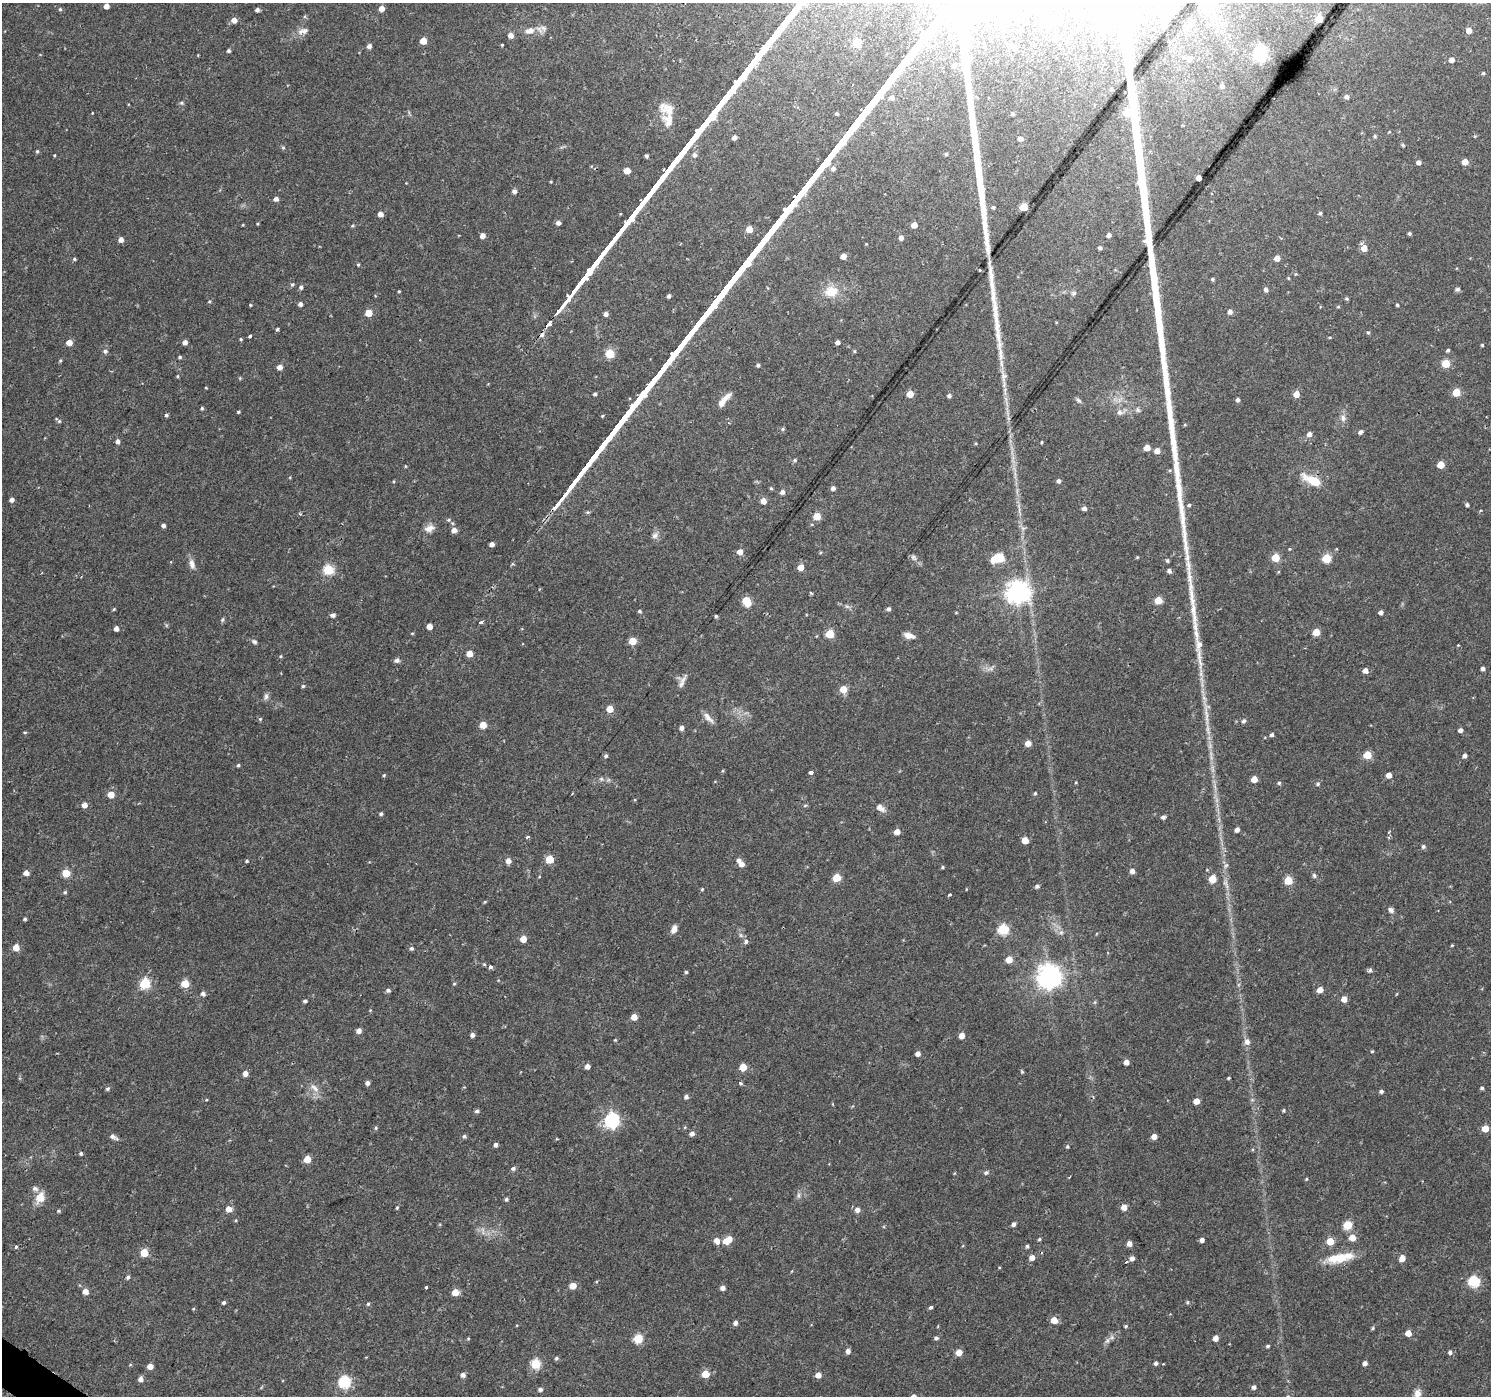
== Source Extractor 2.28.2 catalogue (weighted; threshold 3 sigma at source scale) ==
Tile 7 of 4 x 4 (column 3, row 2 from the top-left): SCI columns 2978-4466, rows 2971-4364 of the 5961 x 6007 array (HDU 1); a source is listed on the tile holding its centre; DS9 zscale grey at full resolution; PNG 1493 x 1398 px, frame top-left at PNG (2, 3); no overlay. Shown black and unused: <1% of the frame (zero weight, under 2 of 3 exposures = <1% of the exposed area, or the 3 px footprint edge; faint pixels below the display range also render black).
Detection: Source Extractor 2.28.2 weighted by HDU 2 'WHT'; one run over the whole footprint, this tile lists its part. Background 0.0257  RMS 0.0035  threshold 0.0158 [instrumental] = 3 sigma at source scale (4.5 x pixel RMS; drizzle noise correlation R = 1.50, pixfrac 1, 0.0396/0.0396 arcsec/px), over >= 5 px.
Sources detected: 383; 2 too faint to see at this stretch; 2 inside a brighter object's white glare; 1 cosmic-ray / hot-pixel residue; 1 long thin detection or spike segment (spike, bleed or trail) — not listed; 6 inside a brighter listed object's ellipse — not listed separately; the other 371 listed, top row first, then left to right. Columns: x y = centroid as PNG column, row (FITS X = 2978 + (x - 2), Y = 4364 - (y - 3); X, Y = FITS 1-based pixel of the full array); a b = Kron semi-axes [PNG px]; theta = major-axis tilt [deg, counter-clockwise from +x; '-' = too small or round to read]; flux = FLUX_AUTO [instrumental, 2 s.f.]
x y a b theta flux
106 6 4 4 - 2.7
60 9 5 4 - 0.52
381 9 4 4 - 3.2
257 10 4 4 - 1
1211 11 10 6 0 1.9
1319 19 5 5 - 10
234 20 5 5 - 2.6
1189 27 15 5 60 1.5
544 28 12 7 -21 1.6
1469 30 4 4 - 4.6
305 31 11 9 3 1.9
530 31 13 8 10 3
511 35 5 5 - 2.1
1055 38 5 5 - 1.2
423 41 5 5 - 5.7
857 43 5 5 - 13
502 45 3 2 - 0.31
369 46 4 4 - 1.5
229 51 4 4 - 0.73
1260 53 6 6 - 78
1189 58 5 5 - 1.8
1451 60 5 4 - 2.2
954 66 5 5 - 1.3
1483 73 5 4 - 0.53
1222 86 4 4 - 0.97
1111 89 5 4 - 0.63
1346 96 5 5 - 1.1
892 98 5 5 - 1.4
181 103 6 5 - 0.63
668 110 20 16 39 5.1
92 113 3 2 - 0.21
1013 114 4 4 - 0.73
1375 136 5 4 - 0.53
734 137 5 4 - 1.4
1020 139 5 5 - 1.6
1403 145 6 4 -29 0.48
283 148 6 4 -1 0.43
37 151 5 4 - 0.44
946 154 4 3 - 0.54
54 155 3 3 - 0.3
695 155 6 6 - 1.1
646 156 3 3 - 0.74
1418 162 4 4 - 1.4
1465 162 5 5 - 3.5
833 168 6 5 - 1.3
627 171 5 5 - 5.1
1199 178 4 4 - 3.4
514 191 5 5 - 1.3
276 199 5 4 - 1.4
993 207 4 4 - 0.6
1024 207 5 5 - 13
1320 213 5 4 - 0.63
380 214 5 4 - 2.2
558 223 5 4 - 1.3
243 225 4 3 - 0.26
914 225 5 4 - 3.6
352 226 5 3 - 0.37
749 229 5 4 - 5.2
1409 233 4 4 - 0.6
1109 235 4 4 - 1.3
482 236 4 4 - 2.2
901 238 5 4 - 1.6
121 240 5 4 - 2
1100 248 4 4 - 0.82
1364 248 5 5 - 3.7
843 256 5 4 - 2.5
1277 258 5 5 - 3.3
74 259 4 4 - 0.53
358 265 4 3 - 0.44
980 270 3 2 - 0.28
1296 274 5 4 - 0.36
1212 279 4 4 - 0.56
292 284 5 4 - 0.52
301 287 5 4 - 0.87
1266 289 5 4 - 1.2
1457 289 6 5 - 0.72
399 291 3 3 - 0.31
831 292 6 6 - 13
1074 293 7 7 - 0.93
669 296 4 3 - 0.88
1346 299 4 4 - 0.55
209 302 4 3 - 0.35
300 304 4 4 - 1.2
250 305 4 3 - 0.34
1397 305 4 4 - 0.5
1338 307 5 3 - 0.36
1230 312 5 4 - 1.5
369 313 5 5 - 6.4
606 314 4 4 - 1.4
548 324 8 4 51 3.8
277 329 4 3 - 0.78
1368 333 5 4 - 0.49
542 335 7 5 45 1.1
250 336 4 3 - 0.91
241 339 4 3 - 0.39
185 342 4 4 - 1.7
837 342 4 4 - 1.5
69 343 5 4 - 3.4
1482 345 3 3 - 0.45
1448 350 4 3 - 0.71
105 351 6 5 - 0.95
854 351 4 4 - 0.38
610 354 5 5 - 15
180 357 4 3 - 0.55
60 360 5 4 - 0.44
1446 363 5 5 - 11
758 365 4 3 - 0.76
280 367 5 4 - 2.3
177 376 4 4 - 0.36
240 378 4 4 - 0.34
206 388 4 2 - 0.24
1456 392 5 5 - 9.2
595 394 4 3 - 0.66
910 394 5 5 - 6.1
1296 394 5 5 - 4.4
949 396 4 4 - 1
726 397 17 6 41 2.3
1078 400 9 5 -41 0.81
1238 400 4 4 - 0.97
202 408 4 3 - 0.59
1138 410 7 6 - 0.86
238 412 3 3 - 0.52
1120 412 9 8 - 1.6
166 415 4 4 - 0.67
1343 418 10 7 -90 1.6
58 420 9 4 -41 0.6
1185 425 5 3 - 0.32
783 429 5 4 - 0.53
1360 432 5 4 - 1
1309 434 5 5 - 1.7
118 441 5 5 - 1.2
1041 442 4 3 - 0.36
1147 448 5 4 - 4
1157 451 5 4 - 3.1
795 460 6 4 16 0.61
1441 465 5 5 - 7.1
1312 480 26 10 -26 8.3
1059 481 4 4 - 1.2
771 488 4 4 - 0.51
833 488 4 4 - 1.5
782 492 5 5 - 1.4
12 500 4 4 - 1.4
763 501 5 4 - 4
1189 505 5 4 - 0.66
1467 505 4 4 - 0.89
1084 508 4 4 - 1.5
817 516 5 5 - 8.7
449 520 6 5 - 0.59
163 525 4 4 - 1.1
429 528 13 8 22 2.5
454 530 5 5 - 2.1
655 535 10 8 38 1.5
492 544 4 4 - 2.2
1290 549 4 3 - 0.35
740 552 5 5 - 3
913 557 9 6 -45 1.1
1137 557 4 3 - 0.34
999 558 13 12 - 4.8
1275 558 5 5 - 11
1326 558 5 5 - 16
1167 560 5 4 - 0.6
192 564 14 7 -83 2
801 567 5 4 - 4.8
328 570 5 5 - 26
1169 571 5 4 - 1.1
1017 592 8 8 - 260
1158 600 5 5 - 8.5
747 601 7 5 -61 13
847 606 7 4 -1 0.72
114 609 4 4 - 0.37
888 609 5 4 - 0.88
639 611 4 3 - 0.55
1381 612 4 4 - 1.2
956 613 4 3 - 0.25
333 615 5 4 - 1.1
716 616 4 3 - 0.59
222 620 7 4 81 0.59
481 622 5 3 - 1.2
429 626 4 4 - 3.3
116 628 4 4 - 1.8
1316 632 5 5 - 6.8
830 634 5 5 - 13
909 636 12 6 -15 2.2
632 641 5 5 - 8.8
254 642 7 6 - 0.77
1458 645 3 3 - 0.3
469 654 5 5 - 5.6
397 660 6 5 - 1.3
1483 669 4 4 - 1.1
1365 671 5 5 - 2.2
682 681 22 6 63 1.9
303 686 4 4 - 0.54
843 689 5 5 - 7.5
266 696 9 6 82 1.1
610 709 5 5 - 6.2
1206 713 49 8 -89 7.1
708 718 18 6 -47 2.1
1244 721 6 5 - 0.93
483 725 5 5 - 6.8
681 728 4 4 - 1.6
1460 730 4 4 - 1.3
25 732 5 3 - 0.37
1272 735 5 4 - 0.78
1028 743 5 5 - 3.5
1367 755 5 5 - 10
606 756 5 4 - 0.81
1465 756 4 4 - 1.3
238 765 4 4 - 0.54
811 772 4 3 - 3.4
384 775 5 4 - 0.4
1389 775 4 4 - 3
601 779 6 5 - 0.67
1254 779 5 5 - 4.6
1279 783 5 4 - 0.58
1318 784 5 5 - 0.61
1035 793 5 4 - 0.47
111 795 5 5 - 5.3
84 805 5 4 - 2.9
805 805 6 4 3 0.45
880 808 12 7 -35 2.3
381 814 4 4 - 0.72
1163 817 5 4 - 0.97
1237 830 4 4 - 1.6
897 832 5 4 - 3.7
528 837 3 3 - 0.86
1025 840 5 5 - 5.5
1423 846 5 4 - 0.83
550 859 5 5 - 10
247 861 4 4 - 0.47
508 861 5 5 - 2.3
742 864 5 5 - 2.4
1226 865 8 5 52 0.84
942 867 4 3 - 0.45
1132 871 5 4 - 1.9
26 873 5 4 - 2.4
66 873 5 5 - 10
1314 875 6 5 - 0.71
836 878 5 5 - 11
1212 879 5 5 - 8.1
1288 881 5 5 - 11
1037 886 5 4 - 0.85
702 889 4 4 - 0.38
65 892 5 4 - 0.53
949 895 3 3 - 3.2
485 902 5 4 - 0.36
1391 910 8 6 -39 1.1
25 919 4 4 - 0.53
674 929 10 6 70 2.1
1003 929 5 5 - 27
1061 932 7 6 - 0.93
523 939 5 4 - 5.5
746 941 6 4 89 0.95
1452 945 4 3 - 0.32
16 947 5 5 - 5.7
411 948 5 5 - 0.8
1009 960 5 5 - 5.3
490 967 3 3 - 3.6
1370 970 6 5 - 0.73
686 972 4 4 - 0.55
1049 976 8 8 - 320
145 984 5 5 - 27
185 984 5 5 - 9.8
454 984 4 4 - 0.38
388 990 5 5 - 0.85
1320 990 5 4 - 3.8
203 994 5 5 - 1.1
1344 999 5 5 - 3.6
305 1001 4 4 - 0.73
1095 1002 6 4 71 0.45
634 1017 5 4 - 4.7
359 1031 5 4 - 1.9
472 1035 5 4 - 1
962 1035 4 4 - 3.6
615 1040 5 4 - 0.31
1247 1042 7 6 - 1.9
1372 1051 4 3 - 0.36
918 1054 4 4 - 1.8
1126 1062 4 4 - 2.2
587 1066 4 4 - 2
743 1067 5 5 - 7.5
1022 1072 6 3 -58 0.42
245 1073 5 5 - 2.2
1229 1078 4 3 - 0.45
367 1083 4 4 - 1.3
740 1083 5 4 - 0.57
314 1088 18 7 -44 2.5
1482 1088 5 4 - 0.58
107 1089 6 4 32 0.61
1381 1091 5 4 - 0.88
686 1097 4 4 - 1.2
1196 1101 5 4 - 3.8
1284 1110 4 4 - 0.45
477 1111 5 4 - 0.8
612 1120 6 6 - 79
376 1128 5 4 - 0.49
1485 1129 5 5 - 5.9
692 1134 5 5 - 1.6
464 1136 5 5 - 0.67
1154 1136 4 4 - 2.8
113 1137 11 6 -29 1.3
557 1139 3 3 - 0.3
496 1145 4 4 - 1.1
1067 1147 5 4 - 0.49
81 1153 4 4 - 0.63
307 1159 5 5 - 6.8
513 1168 6 5 - 0.87
986 1172 6 5 - 0.85
1306 1179 4 4 - 0.36
798 1195 9 4 -90 0.88
40 1198 13 10 60 4.7
506 1199 5 4 - 0.72
1124 1207 5 5 - 3.2
397 1208 4 3 - 0.4
229 1209 5 5 - 3.8
857 1210 6 5 - 1.7
59 1211 5 4 - 0.46
1013 1224 5 4 - 1.2
1347 1225 5 5 - 14
1352 1238 5 5 - 4.5
1039 1239 4 3 - 0.5
717 1240 6 5 - 2.9
727 1240 9 5 34 7.1
1202 1240 4 4 - 1.5
1330 1241 5 5 - 9
1129 1244 5 4 - 2.3
1027 1246 5 4 - 0.62
16 1247 3 3 - 0.88
144 1252 5 5 - 10
1032 1257 5 5 - 2.4
1132 1258 5 4 - 1.5
1338 1258 32 12 9 8.7
1402 1258 5 5 - 2.9
1126 1262 3 2 - 0.56
128 1277 5 4 - 0.77
1474 1281 6 5 - 32
573 1286 5 4 - 4.2
426 1287 3 3 - 4.9
723 1288 5 4 - 1.7
85 1291 5 5 - 3
455 1292 5 5 - 5.6
224 1302 4 4 - 0.71
1187 1302 6 4 89 0.41
368 1304 5 5 - 0.48
931 1307 4 3 - 1.1
1054 1320 5 5 - 5.9
735 1323 5 5 - 1.3
1126 1326 4 4 - 0.47
1373 1328 5 4 - 0.49
1408 1333 5 4 - 4
468 1338 4 4 - 0.38
936 1338 5 4 - 0.79
1215 1338 5 4 - 2.6
638 1339 5 5 - 17
1107 1340 8 6 69 1.2
1268 1346 4 3 - 0.57
848 1351 5 4 - 1.6
959 1352 5 5 - 4.1
1450 1352 5 5 - 0.92
556 1358 5 5 - 0.62
1156 1363 4 4 - 1
1365 1363 4 4 - 1.7
536 1364 5 5 - 21
150 1366 5 4 - 3.3
705 1374 5 5 - 7
463 1375 5 5 - 1.6
818 1375 5 4 - 2.9
141 1379 5 5 - 1.8
344 1382 6 6 - 41
1254 1387 5 4 - 1.1
540 1389 5 5 - 1
1417 1393 12 8 82 2.4
Overlapping masked pixels (flux is a lower limit): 2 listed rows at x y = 548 324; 1312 480
Isophote crosses this tile's border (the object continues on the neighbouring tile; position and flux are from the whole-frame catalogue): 3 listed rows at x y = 257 10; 1189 27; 1417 1393